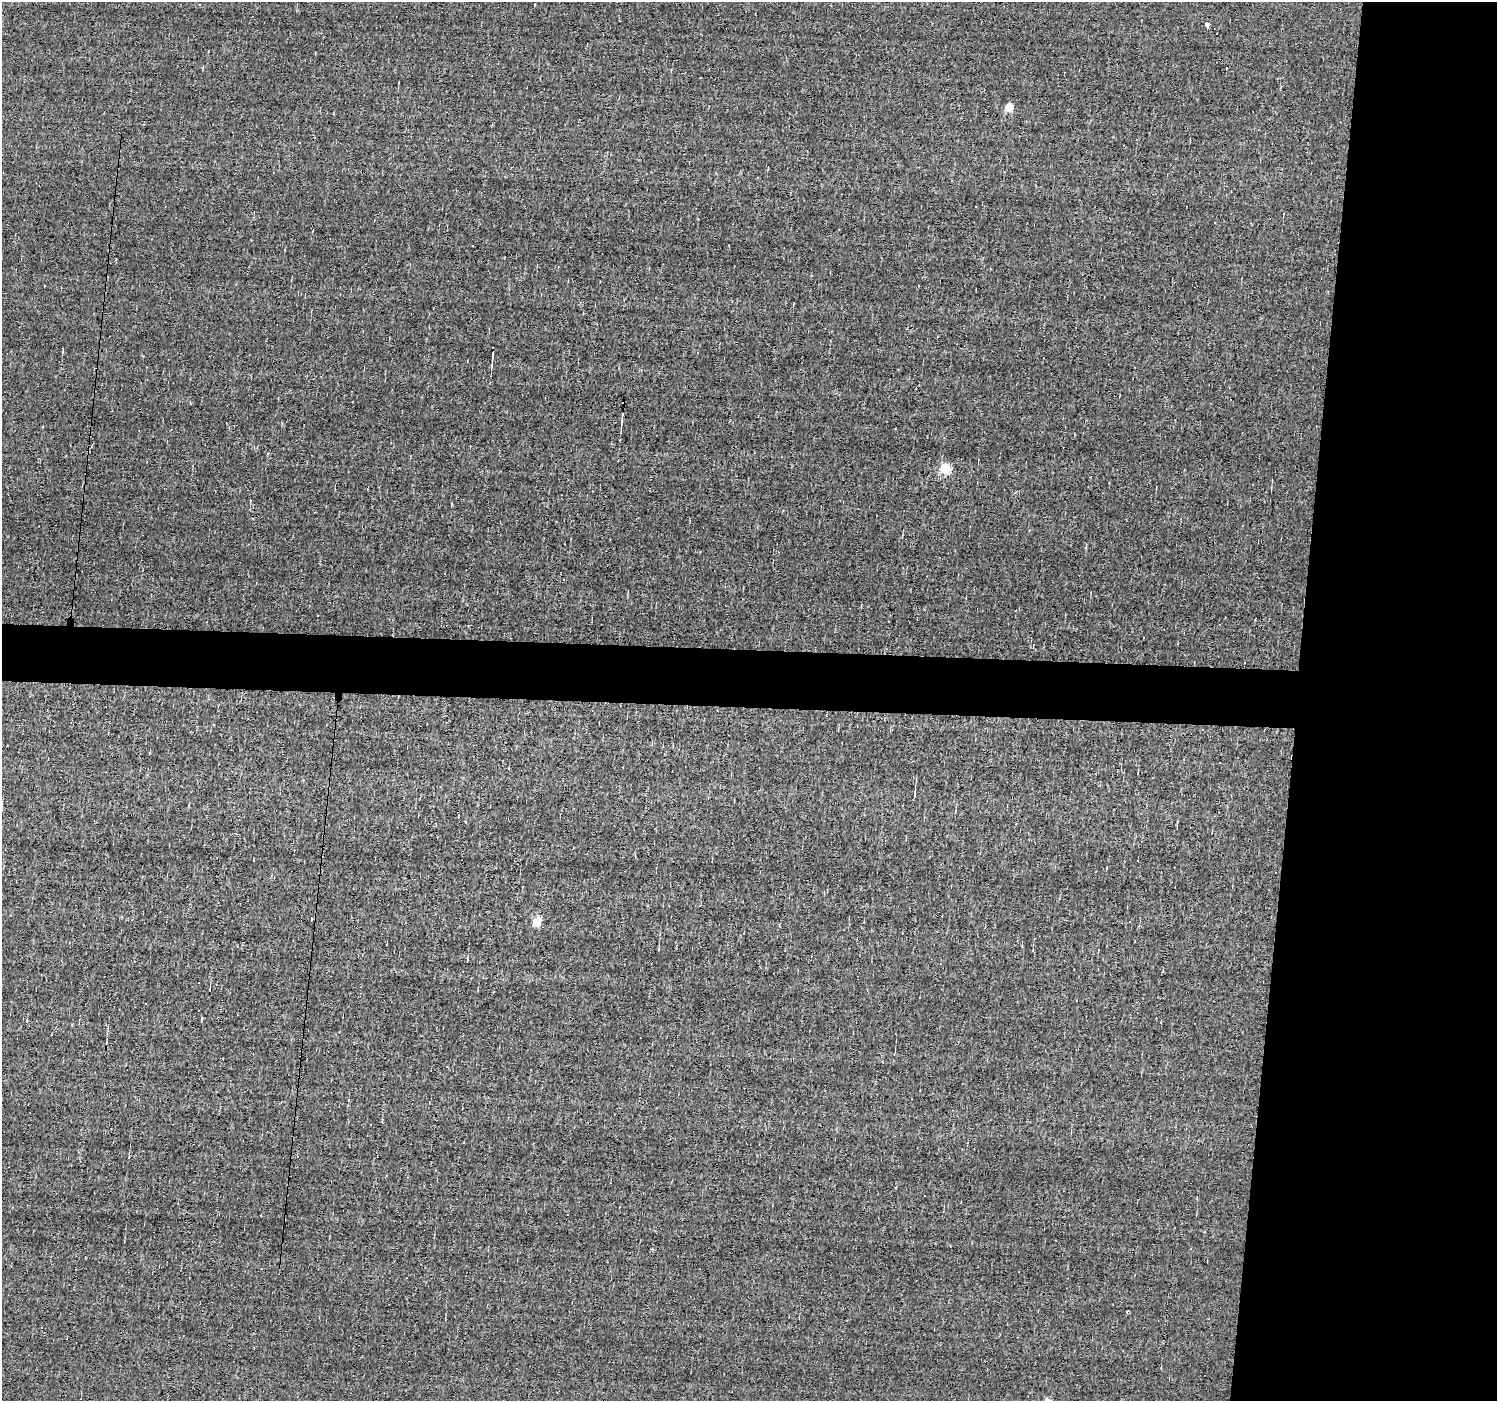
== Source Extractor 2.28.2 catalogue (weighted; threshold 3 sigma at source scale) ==
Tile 6 of 3 x 3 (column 3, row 2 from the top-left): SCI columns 2992-4486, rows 1500-2898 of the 4486 x 4506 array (HDU 1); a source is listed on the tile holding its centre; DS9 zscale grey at full resolution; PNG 1499 x 1403 px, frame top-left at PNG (2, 2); no overlay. Shown black and unused: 17% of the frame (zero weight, under 3 of 4 exposures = <1% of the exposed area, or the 3 px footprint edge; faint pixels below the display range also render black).
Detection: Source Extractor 2.28.2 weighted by HDU 2 'WHT'; one run over the whole footprint, this tile lists its part. Background 0.00709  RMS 0.05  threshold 0.225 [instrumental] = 3 sigma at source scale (4.5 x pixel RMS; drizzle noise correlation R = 1.50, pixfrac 1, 0.05/0.05 arcsec/px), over >= 5 px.
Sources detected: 15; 6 cosmic-ray / hot-pixel residue — not listed; the other 9 listed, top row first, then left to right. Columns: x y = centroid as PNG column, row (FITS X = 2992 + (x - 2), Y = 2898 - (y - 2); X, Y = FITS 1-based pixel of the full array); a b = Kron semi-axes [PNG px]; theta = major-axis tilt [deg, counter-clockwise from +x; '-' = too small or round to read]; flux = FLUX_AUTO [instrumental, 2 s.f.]
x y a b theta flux
1207 24 5 4 - 17
1009 107 5 4 - 220
493 355 13 3 83 14
622 418 15 2 84 14
945 468 5 5 - 380
628 591 3 2 - 3.5
914 796 8 3 85 9.9
537 922 5 4 - 210
446 1066 3 2 - 4.2